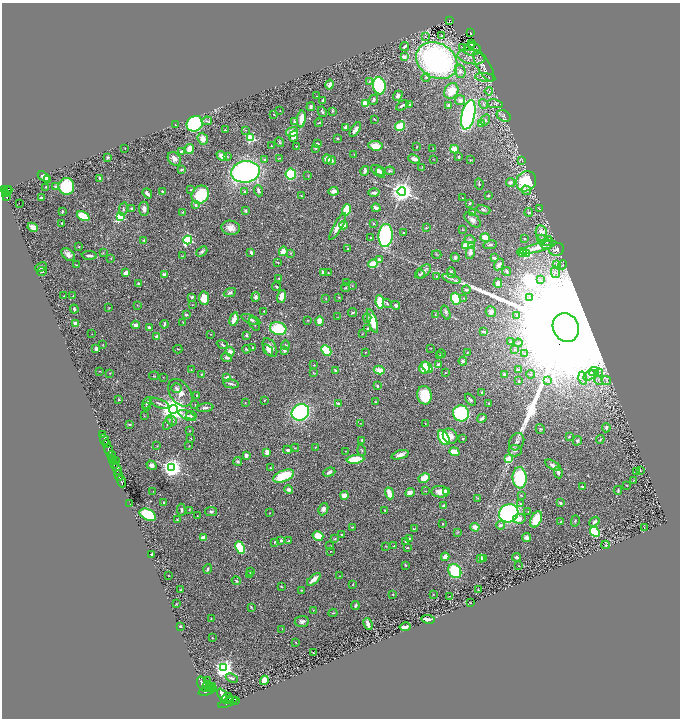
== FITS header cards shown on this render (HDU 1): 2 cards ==
NAXIS1  =                 1356
NAXIS2  =                 1432

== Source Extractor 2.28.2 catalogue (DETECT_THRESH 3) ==
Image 1356 x 1432 px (HDU 1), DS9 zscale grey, zoomed out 1/2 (1 PNG px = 2 x 2 image px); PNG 682 x 720 px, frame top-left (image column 1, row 1431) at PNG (2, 3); each listed source drawn as its Kron ellipse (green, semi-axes under 4 px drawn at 4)
Background 0.617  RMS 0.027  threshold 0.0822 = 3 sigma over >= 5 px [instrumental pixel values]
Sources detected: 537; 27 cannot appear on this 1/2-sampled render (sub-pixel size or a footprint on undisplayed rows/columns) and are neither listed nor drawn; of the other 510, the 500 brightest by FLUX_AUTO listed and drawn (10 fainter detections omitted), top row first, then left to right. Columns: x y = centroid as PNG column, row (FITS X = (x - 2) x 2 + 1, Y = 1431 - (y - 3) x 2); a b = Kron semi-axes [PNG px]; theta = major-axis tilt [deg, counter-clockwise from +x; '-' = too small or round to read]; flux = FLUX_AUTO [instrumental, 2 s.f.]
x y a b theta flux
450 20 4 2 - 94
470 32 4 2 - 160
442 36 3 1 - 49
425 37 4 4 - 6.9
472 43 3 2 - 3.2
472 45 4 2 - 11
404 46 5 3 - 10
463 47 2 1 - 34
472 49 8 6 3 31
404 57 4 3 - 22
471 57 14 7 -11 44
437 61 22 17 -31 1500
484 66 18 6 -61 40
460 71 7 5 -75 21
426 77 4 3 - 6.5
485 78 10 3 -6 14
370 81 3 3 - 7.6
330 85 5 3 - 29
379 86 8 6 -80 540
451 91 8 6 59 100
489 91 4 1 - 3.4
317 96 3 2 - 1.8
398 96 5 4 - 14
323 100 3 2 - 7.7
374 100 5 3 - 10
460 100 5 4 - 26
365 103 3 3 - 76
483 104 5 3 - 7
495 104 8 3 -9 7.8
402 105 7 2 32 11
410 105 4 2 - 8.5
448 105 3 3 - 8.8
311 107 4 3 - 15
280 111 2 1 - 2.7
332 111 4 3 - 5.8
322 112 5 3 - 9
274 114 2 1 - 2
468 115 15 6 77 1300
504 116 7 5 -29 14
301 119 8 3 84 66
374 119 3 2 - 3.2
485 120 6 4 58 11
207 121 5 4 - 7.2
295 122 3 3 - 12
319 123 4 2 - 3.1
195 124 8 7 - 800
482 124 4 3 - 29
175 125 2 1 - 2.1
400 126 5 4 - 110
345 127 3 3 - 14
225 130 3 2 - 2.8
246 130 2 2 - 2.5
355 130 8 3 57 20
292 132 6 4 10 55
294 136 5 4 - 38
251 138 3 3 - 480
203 139 6 5 - 37
337 139 4 2 - 3.8
280 142 5 3 - 5.2
317 144 4 3 - 5.8
271 146 2 2 - 2
375 146 7 4 -5 70
296 147 3 2 - 2.6
416 147 3 2 - 2.7
125 148 2 1 - 1.6
315 148 3 3 - 5.2
189 149 5 3 - 69
433 149 2 2 - 1.8
454 149 4 3 - 80
181 151 3 3 - 13
354 154 3 1 - 1.8
221 156 5 4 - 32
227 156 3 2 - 2.6
107 157 3 3 - 6.5
458 157 2 2 - 6.4
279 158 4 1 - 2.9
174 159 7 6 - 31
327 159 5 4 - 57
414 159 6 3 -22 27
433 159 3 2 - 1.9
265 160 3 3 - 4.6
470 160 3 2 - 3.4
522 160 4 2 - 2.7
332 161 4 3 - 14
422 167 4 2 - 3
181 169 4 2 - 5.2
377 170 7 4 -35 26
365 171 5 3 - 18
390 171 5 3 - 7.1
246 172 14 10 8 1500
381 172 6 3 -65 14
291 174 5 5 - 230
308 176 2 2 - 2.3
44 177 7 3 -33 24
100 178 4 3 - 8.8
47 179 4 3 - 7.9
526 181 10 9 - 230
510 182 4 4 - 15
479 184 5 3 - 5.6
66 186 8 8 - 330
46 187 2 2 - 5
56 187 2 2 - 52
9 189 2 2 - 170
4 190 3 3 - 500
7 190 5 4 - 410
190 190 2 2 - 3.8
526 190 5 4 - 16
162 191 3 3 - 6.5
259 191 6 3 -68 16
333 191 5 4 - 18
402 191 4 4 - 4400
245 192 3 3 - 7.2
147 193 5 3 - 13
374 193 5 3 - 11
6 194 4 2 - 220
200 195 9 8 - 230
488 195 2 2 - 5.8
301 196 3 2 - 4.1
6 197 4 2 - 170
41 198 3 2 - 6.1
462 198 3 2 - 2.6
470 203 4 3 - 5.7
19 204 2 1 - 55
195 205 3 3 - 15
132 208 2 2 - 12
376 208 4 3 - 16
123 209 7 3 78 9.7
144 209 7 5 -83 22
540 209 4 3 - 4.6
245 210 3 2 - 12
347 210 6 3 75 210
483 210 7 3 -17 8.5
62 212 3 2 - 7.1
183 212 3 2 - 3.4
529 212 4 3 - 7.4
472 213 3 3 - 13
83 216 6 4 -25 160
120 217 3 3 - 350
473 220 9 5 -40 22
61 223 2 2 - 3
373 224 3 2 - 4.3
344 225 4 4 - 27
33 227 5 4 - 39
338 227 15 3 60 57
231 228 9 7 -9 40
426 228 3 2 - 4.4
463 230 3 2 - 2.1
404 233 3 2 - 6
541 233 8 5 -80 44
385 236 11 7 87 630
371 238 2 2 - 4.2
485 238 4 4 - 74
524 239 2 2 - 11
541 239 4 3 - 5.9
144 240 2 2 - 17
188 240 4 3 - 430
470 240 5 4 - 10
548 241 5 2 - 6.9
547 244 6 5 - 15
490 245 7 3 7 10
465 246 4 4 - 64
471 246 2 2 - 85
79 247 2 2 - 3.3
537 248 20 4 15 73
348 249 3 3 - 4.3
557 249 7 6 - 31
283 251 5 4 - 45
202 252 6 3 41 10
251 252 3 2 - 15
522 252 5 4 - 69
103 253 3 3 - 3.6
291 253 3 2 - 3.2
470 253 6 4 79 23
526 253 3 3 - 430
437 254 5 2 - 3
68 255 8 5 -44 25
89 255 7 2 -4 15
182 256 3 2 - 2.9
455 257 4 4 - 15
111 258 3 2 - 2.3
494 258 3 2 - 17
379 259 4 3 - 12
277 262 4 2 - 4.5
373 264 4 3 - 94
76 265 2 2 - 2.6
499 265 6 4 58 19
556 265 4 2 - 4.8
562 265 5 3 - 6.6
41 267 6 4 27 9.9
423 271 9 5 39 20
507 271 4 3 - 9.2
42 272 5 4 - 9.7
323 272 4 3 - 14
451 272 6 4 -81 18
555 272 6 2 -76 9.9
126 273 3 3 - 40
328 273 3 2 - 2.1
421 274 4 2 - 7.2
164 275 2 2 - 69
436 276 3 2 - 3.5
279 278 2 2 - 3
451 279 9 3 -15 17
540 280 4 2 - 5.7
347 282 3 2 - 2.5
498 283 5 4 - 22
138 284 4 3 - 7.3
352 286 3 2 - 1.9
276 287 4 3 - 6.5
346 288 4 2 - 3.8
466 290 4 3 - 7.8
230 293 6 3 25 12
73 295 2 2 - 2.2
64 296 2 2 - 4.5
282 296 7 3 73 37
192 297 3 2 - 16
255 297 5 3 - 12
339 297 3 2 - 3.6
204 298 6 5 - 89
464 298 4 2 - 3.8
529 298 4 2 - 4.9
326 299 2 1 - 2.1
456 299 6 4 -74 200
380 302 7 4 -84 140
387 304 5 3 - 6.5
137 305 3 2 - 2
192 305 2 2 - 2.5
396 305 4 3 - 13
109 308 3 2 - 2.4
74 309 4 3 - 7.6
264 311 2 2 - 3.3
446 312 7 4 -71 16
491 312 5 5 - 23
353 313 4 2 - 5.2
186 315 3 2 - 12
435 315 4 2 - 3.8
516 315 3 3 - 3
338 317 4 2 - 2.8
367 318 4 3 - 7.8
234 319 7 3 75 55
251 319 10 3 -22 14
308 320 3 2 - 2.4
319 321 5 4 - 43
372 321 12 4 -71 150
183 322 2 1 - 2.1
75 324 4 3 - 33
164 324 4 2 - 9
254 324 7 3 -61 8
136 325 4 3 - 15
566 327 15 12 -63 530000
149 328 3 3 - 15
368 328 2 2 - 6.3
278 329 8 6 -16 220
483 331 4 2 - 18
92 334 2 1 - 1.5
211 334 2 2 - 3.4
362 334 3 2 - 2.7
247 335 3 3 - 10
157 336 2 2 - 66
510 342 2 2 - 15
518 343 4 3 - 5
103 345 3 2 - 2.6
222 345 6 2 -23 6.2
286 345 5 3 - 5.8
252 348 2 2 - 7.4
270 348 10 6 -60 40
431 348 2 2 - 2.1
96 349 4 3 - 14
178 349 4 2 - 3.1
246 349 4 2 - 5.5
515 349 3 3 - 4.8
268 350 6 3 -53 12
326 350 6 4 -46 160
284 351 2 2 - 21
230 352 5 4 - 25
365 352 2 2 - 2.2
467 353 4 2 - 3.7
525 353 3 2 - 2.8
441 354 4 2 - 4
439 356 4 2 - 3.2
227 357 5 3 - 12
463 361 4 4 - 12
314 365 2 2 - 2.5
438 365 4 3 - 12
427 367 6 4 -50 110
424 368 6 5 - 120
191 370 2 2 - 3
335 370 3 2 - 8
379 370 5 4 - 54
518 370 3 3 - 14
100 371 3 2 - 2.4
594 371 5 3 - 9.5
313 372 3 2 - 3.3
110 373 3 2 - 3.2
446 373 3 2 - 2.6
599 373 4 3 - 7.2
202 374 3 3 - 6.5
504 374 4 3 - 11
531 374 4 3 - 6.5
590 375 7 3 30 17
154 376 5 2 - 3.4
163 377 2 1 - 1.5
227 378 2 2 - 72
583 378 6 4 -75 15
548 380 4 2 - 5.1
599 380 5 3 - 7.6
606 380 5 3 - 9
519 381 3 2 - 4.2
231 384 8 3 -11 11
378 386 3 3 - 6.4
176 388 5 5 - 10
482 392 3 3 - 7.4
180 393 15 10 -53 54
197 395 3 3 - 6.4
424 395 9 7 -79 140
118 399 4 2 - 3.7
264 400 3 2 - 4
470 400 7 3 -51 8.5
375 402 3 2 - 2.9
147 403 6 3 54 11
159 403 10 3 -22 11
245 403 2 2 - 1.8
338 403 2 2 - 21
489 403 3 3 - 3.3
195 405 2 2 - 2.3
146 407 4 2 - 3.7
205 408 8 3 8 13
174 409 4 4 - 7000
300 412 9 8 - 670
461 413 8 8 - 410
191 415 5 3 - 8.2
144 416 3 2 - 2.1
187 416 9 3 -26 12
482 418 5 3 - 15
171 420 5 4 - 13
168 423 7 3 66 7.6
360 423 2 1 - 1.6
425 423 3 2 - 2.3
129 424 3 2 - 5.9
606 428 5 3 - 14
540 429 5 3 - 5.1
189 431 2 2 - 1.9
103 435 3 2 - 180
450 436 8 6 -49 39
569 436 3 2 - 5.5
191 438 2 2 - 2.4
444 438 8 5 -62 240
463 438 3 3 - 5
600 439 4 2 - 5.2
105 440 6 2 -62 910
362 440 3 2 - 8.1
577 441 5 4 - 8.3
517 442 9 7 61 25
106 444 2 2 - 520
157 446 3 2 - 2.5
189 446 3 2 - 1.7
315 447 3 2 - 1.7
295 448 4 2 - 3.4
109 450 6 3 -73 2500
288 450 4 3 - 7.7
362 450 5 3 - 5.9
345 451 3 2 - 1.8
515 451 6 5 - 14
267 452 4 3 - 28
454 452 5 3 - 120
112 455 4 3 - 1100
246 455 4 3 - 13
400 455 9 4 17 28
355 459 9 3 7 180
508 459 3 3 - 130
112 460 3 2 - 310
116 461 4 2 - 200
238 461 4 3 - 11
114 464 3 2 - 400
151 465 5 4 - 23
553 465 9 4 -29 29
172 468 4 4 - 3100
270 468 3 2 - 5.3
117 469 6 3 -69 570
640 470 4 2 - 3.6
329 472 6 3 21 13
558 472 6 3 -79 16
636 472 2 2 - 2.3
119 475 5 2 - 1200
284 476 11 5 21 210
424 478 6 4 28 65
520 478 10 7 -86 370
634 480 3 2 - 3.1
121 481 6 2 -68 1300
626 485 3 2 - 2.3
582 487 3 2 - 6
288 490 5 4 - 17
618 490 4 2 - 7.4
153 491 2 1 - 1.7
425 491 2 1 - 1.7
410 492 5 4 - 26
440 492 9 5 -4 37
446 492 3 3 - 40
389 493 6 3 -72 93
345 495 4 3 - 44
521 495 4 2 - 5.2
478 498 3 3 - 2.8
163 502 2 2 - 3.2
560 503 3 2 - 12
130 504 2 1 - 5.2
520 504 4 2 - 3.9
443 506 4 3 - 16
323 509 6 4 68 20
181 510 6 3 -82 8.8
189 510 3 2 - 2.8
384 510 3 2 - 2.1
211 512 6 4 -11 11
528 512 2 2 - 2.4
270 513 2 2 - 1.9
509 513 10 9 - 1100
148 515 9 5 -27 310
197 516 2 2 - 1.9
177 519 3 2 - 2.9
519 519 6 4 10 26
536 519 9 5 65 120
561 521 3 2 - 3.2
575 521 6 2 74 4.5
594 522 6 4 40 16
443 524 3 2 - 2.7
500 525 4 4 - 17
352 527 3 2 - 4.1
475 527 4 3 - 42
644 527 3 1 - 1.9
414 529 4 1 - 3.8
458 532 3 3 - 4.1
595 532 5 4 - 240
342 535 3 2 - 4.3
318 536 5 5 - 82
203 538 3 3 - 48
527 538 4 4 - 24
335 539 4 3 - 4.2
409 539 3 3 - 3.6
281 540 3 3 - 12
289 541 2 2 - 5.7
405 541 2 2 - 9
274 542 3 2 - 4.6
605 545 4 3 - 6.3
330 546 2 1 - 2.1
386 546 3 2 - 2.6
394 546 3 2 - 3
240 547 6 4 -65 240
407 548 3 2 - 5.2
330 551 2 1 - 3.3
152 554 3 2 - 10
445 557 4 3 - 61
516 557 4 3 - 10
480 558 3 3 - 13
483 558 4 3 - 15
405 565 4 3 - 4.2
519 566 2 1 - 1.7
208 569 5 3 - 9
455 571 7 6 - 270
250 572 3 2 - 7.4
249 575 3 2 - 2.6
169 576 2 2 - 1.8
339 576 2 1 - 1.5
314 579 8 3 41 36
236 581 5 3 - 7.6
353 585 3 2 - 2.3
281 587 3 2 - 3
478 589 3 2 - 3.3
181 590 2 2 - 3.8
301 590 3 2 - 2.5
393 594 2 2 - 3.7
433 594 2 2 - 1.7
450 596 2 2 - 2.7
470 603 2 2 - 1.8
176 604 3 2 - 2.9
355 605 4 3 - 9.4
251 607 4 2 - 5.2
314 610 3 2 - 2.7
333 613 4 2 - 4.2
211 618 2 1 - 2
428 619 7 3 -9 35
302 621 7 5 6 16
368 624 6 3 -69 21
181 626 3 2 - 4
405 627 5 3 - 30
282 629 2 2 - 2.3
212 638 2 1 - 2.2
296 642 2 2 - 2.2
313 653 3 2 - 4.1
224 668 4 4 - 2600
232 678 6 3 -23 11
264 680 5 4 - 60
208 681 2 1 - 2.7
203 684 8 4 -62 3800
207 686 5 3 - 1400
212 687 3 2 - 220
209 688 3 2 - 630
207 690 9 3 19 3200
223 696 8 4 -62 4300
227 697 5 3 - 1200
230 699 4 2 - 740
235 700 2 1 - 150
228 702 10 3 22 3300
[10 fainter detections neither listed nor drawn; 27 sub-pixel or undisplayed-footprint detections neither listed nor drawn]